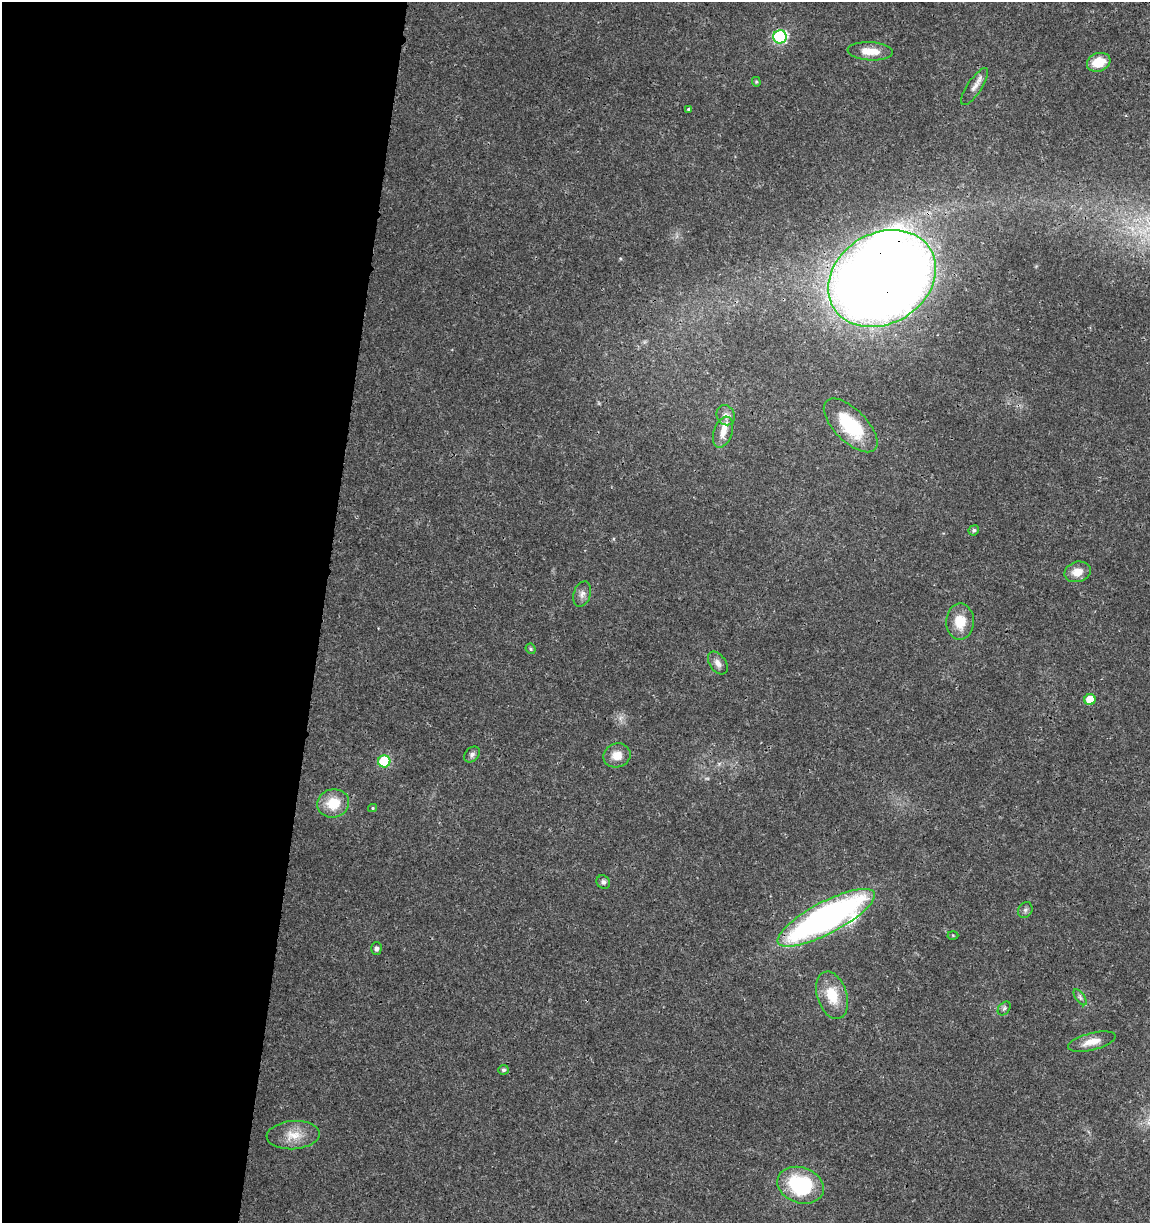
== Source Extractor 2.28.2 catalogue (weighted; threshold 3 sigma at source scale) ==
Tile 5 of 4 x 4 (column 1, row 2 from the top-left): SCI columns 226-1373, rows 2454-3674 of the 5104 x 4898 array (HDU 1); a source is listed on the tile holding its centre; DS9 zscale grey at full resolution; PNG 1152 x 1225 px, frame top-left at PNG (2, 2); each listed source drawn as its Kron ellipse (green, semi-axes under 4 px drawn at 4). Shown black and unused: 28% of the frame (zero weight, under 3 of 4 exposures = <1% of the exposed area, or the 3 px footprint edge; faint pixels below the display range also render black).
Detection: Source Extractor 2.28.2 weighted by HDU 2 'WHT'; one run over the whole footprint, this tile lists its part. Background 0.0189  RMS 0.0018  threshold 0.00796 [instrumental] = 3 sigma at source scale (4.5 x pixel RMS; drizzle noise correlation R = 1.50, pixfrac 1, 0.0396/0.0396 arcsec/px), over >= 5 px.
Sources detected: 36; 1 too faint to see at this stretch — neither listed nor drawn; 1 inside a brighter listed object's ellipse — not listed separately; the other 34 listed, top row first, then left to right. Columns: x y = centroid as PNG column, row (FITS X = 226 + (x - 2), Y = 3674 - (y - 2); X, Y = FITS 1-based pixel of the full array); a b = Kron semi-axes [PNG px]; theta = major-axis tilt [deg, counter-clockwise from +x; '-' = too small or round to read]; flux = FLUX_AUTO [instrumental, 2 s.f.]
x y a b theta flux
780 37 7 6 - 26
870 51 22 9 -3 2.9
1099 62 12 9 19 3.9
756 82 5 4 - 0.22
975 86 22 7 56 1.3
689 109 3 3 - 0.28
882 278 57 45 31 430
726 415 10 9 - 0.93
851 425 34 16 -45 10
723 432 16 9 71 1.8
974 530 5 5 - 0.35
1078 572 13 10 16 2.2
582 594 13 8 72 0.96
960 622 18 14 88 3.6
531 649 5 5 - 0.33
718 663 13 8 -55 1
1090 699 5 5 - 3.4
472 754 9 6 45 0.59
617 755 14 12 20 2.2
384 761 6 6 - 11
333 803 16 14 16 4.3
373 808 4 4 - 0.21
603 882 7 6 - 0.46
1025 910 8 7 - 0.49
826 918 54 16 28 79
953 935 5 3 - 0.17
376 949 6 5 - 0.51
832 995 24 15 -72 4.9
1080 997 9 4 -55 0.45
1004 1008 8 5 48 0.36
1092 1042 24 8 15 2.3
503 1070 5 5 - 0.4
293 1135 26 14 4 3.2
801 1185 24 18 -18 15
Overlapping masked pixels (flux is a lower limit): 2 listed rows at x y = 882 278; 851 425